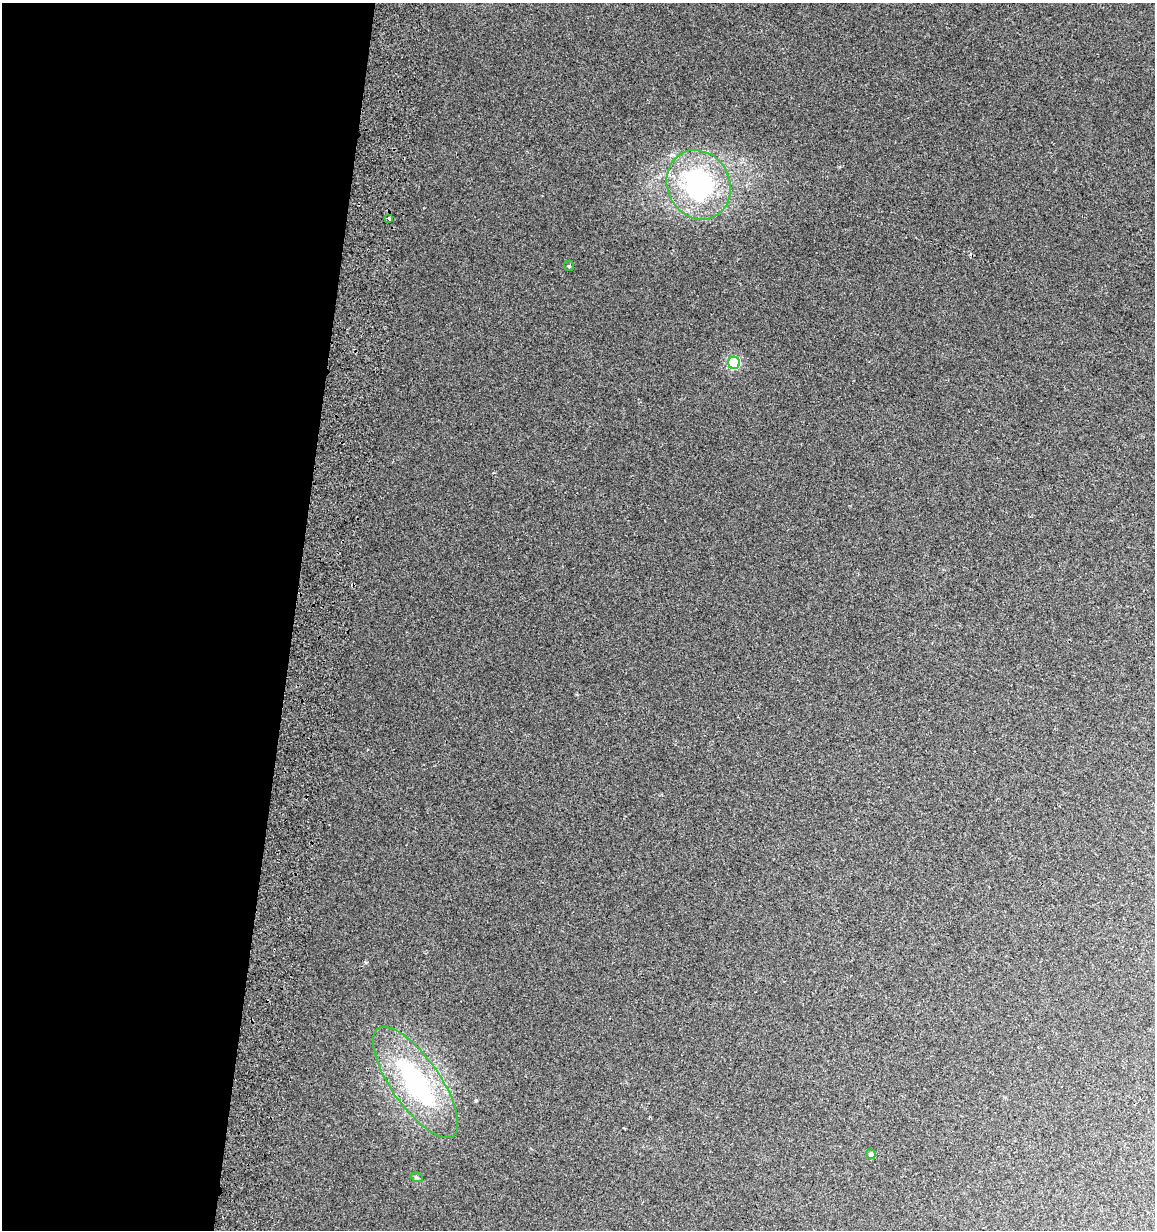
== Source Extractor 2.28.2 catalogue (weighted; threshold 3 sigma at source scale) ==
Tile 5 of 4 x 4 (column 1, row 2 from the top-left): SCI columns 343-1495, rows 2485-3712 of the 5296 x 4961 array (HDU 1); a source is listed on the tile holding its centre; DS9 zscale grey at full resolution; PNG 1157 x 1232 px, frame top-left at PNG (2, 3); each listed source drawn as its Kron ellipse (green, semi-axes under 4 px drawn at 4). Shown black and unused: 25% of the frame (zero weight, under 2 of 3 exposures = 3% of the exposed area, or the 3 px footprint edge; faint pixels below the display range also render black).
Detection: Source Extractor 2.28.2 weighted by HDU 2 'WHT'; one run over the whole footprint, this tile lists its part. Background 0.0201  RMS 0.0076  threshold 0.0343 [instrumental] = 3 sigma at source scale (4.5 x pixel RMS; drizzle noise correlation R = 1.50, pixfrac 1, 0.0396/0.0396 arcsec/px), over >= 5 px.
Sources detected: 7; all 7 listed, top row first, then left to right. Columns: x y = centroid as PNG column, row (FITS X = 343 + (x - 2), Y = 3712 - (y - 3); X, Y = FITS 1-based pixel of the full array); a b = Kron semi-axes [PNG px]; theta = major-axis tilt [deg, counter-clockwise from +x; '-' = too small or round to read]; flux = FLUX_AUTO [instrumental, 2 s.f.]
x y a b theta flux
699 185 35 31 -63 110
389 219 4 3 - 7
569 266 5 5 - 1.1
734 363 6 6 - 74
416 1082 66 24 -55 120
871 1154 5 4 - 2.2
417 1178 6 4 -18 1.1